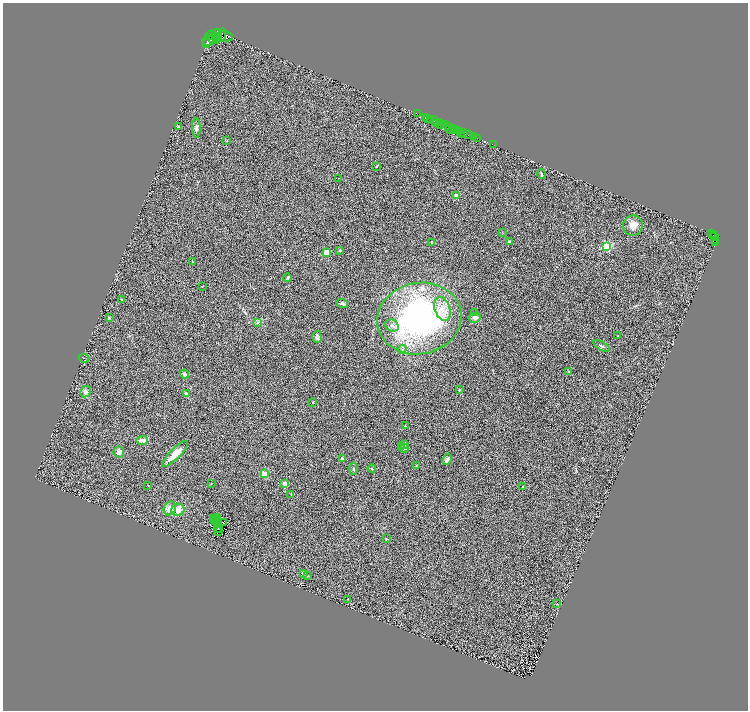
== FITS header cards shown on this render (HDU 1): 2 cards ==
NAXIS1  =                 1491
NAXIS2  =                 1416

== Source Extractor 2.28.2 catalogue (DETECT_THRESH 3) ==
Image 1491 x 1416 px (HDU 1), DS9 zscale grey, zoomed out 1/2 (1 PNG px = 2 x 2 image px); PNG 750 x 712 px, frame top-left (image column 2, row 1415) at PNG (3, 3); each listed source drawn as its Kron ellipse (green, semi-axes under 4 px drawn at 4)
Background 0.847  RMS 0.51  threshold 1.52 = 3 sigma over >= 5 px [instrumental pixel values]
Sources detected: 141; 32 cannot appear on this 1/2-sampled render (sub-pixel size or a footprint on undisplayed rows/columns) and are neither listed nor drawn; the other 109 listed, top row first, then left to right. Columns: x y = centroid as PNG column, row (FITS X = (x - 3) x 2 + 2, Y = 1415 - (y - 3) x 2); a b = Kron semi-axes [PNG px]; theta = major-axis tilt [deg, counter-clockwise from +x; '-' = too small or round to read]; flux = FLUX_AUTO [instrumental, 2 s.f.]
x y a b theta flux
219 33 2 1 - 480
217 34 5 2 - 1900
210 35 5 3 - 2700
222 35 7 2 76 960
225 36 7 5 -10 1700
215 37 4 2 - 1800
217 38 4 3 - 2400
213 39 2 1 - 310
209 40 7 5 26 3200
216 41 3 1 - 290
206 44 2 1 - 760
417 113 3 1 - 69
425 118 3 1 - 760
427 118 3 2 - 1100
431 119 2 1 - 300
435 121 2 2 - 1400
436 123 2 1 - 150
439 123 2 1 - 280
440 125 3 2 - 1300
444 125 2 2 - 590
178 127 2 2 - 280
448 127 3 1 - 740
196 128 10 4 -88 300
452 128 3 2 - 120
455 129 2 2 - 220
451 130 5 2 - 290
456 131 2 1 - 220
458 131 2 2 - 1300
459 131 3 2 - 2300
464 133 2 1 - 640
461 135 2 1 - 490
468 135 4 2 - 1300
473 137 2 1 - 190
477 138 2 1 - 360
227 141 3 2 - 49
493 144 2 1 - 33
377 166 4 2 - 84
542 174 4 3 - 170
338 178 2 2 - 49
456 196 2 2 - 1300
633 225 10 9 - 830
503 233 3 2 - 46
712 233 2 1 - 400
714 234 2 1 - 310
714 236 2 1 - 21
715 240 3 2 - 570
432 242 3 3 - 140
509 242 3 2 - 180
715 242 2 1 - 160
607 246 3 3 - 9700
340 250 3 3 - 65
326 253 3 2 - 2000
193 262 3 2 - 53
288 278 4 4 - 95
202 286 2 2 - 53
121 299 3 2 - 51
342 303 6 4 -18 210
442 309 12 7 -72 990
474 313 3 2 - 36
109 318 4 2 - 69
419 318 42 35 11 25000
475 318 6 5 - 340
258 322 3 3 - 110
392 326 7 6 - 300
618 336 2 2 - 36
317 337 6 4 -86 400
602 346 9 3 -29 170
402 349 4 4 - 160
84 358 5 1 - 48
569 372 4 2 - 68
184 374 5 4 - 230
459 390 3 2 - 83
85 392 6 5 - 330
186 394 4 3 - 190
313 402 3 3 - 70
405 426 2 2 - 130
142 440 6 3 2 450
405 445 2 2 - 160
401 447 4 3 - 91
404 448 4 3 - 350
119 452 5 5 - 440
175 454 17 5 45 1300
342 458 2 2 - 300
447 459 6 4 62 270
416 465 2 2 - 40
372 468 4 3 - 96
353 469 6 3 88 120
264 474 2 2 - 2300
211 484 3 2 - 36
285 484 3 3 - 520
148 485 2 1 - 30
523 486 2 2 - 270
291 494 3 2 - 51
170 508 7 6 - 600
178 510 6 6 - 930
218 517 2 1 - 43
214 519 2 1 - 46
216 519 4 3 - 30
215 521 4 1 - 53
224 522 3 2 - 60
218 523 3 1 - 37
217 529 3 2 - 24
220 529 2 1 - 7.1
219 532 3 1 - 14
386 539 3 3 - 68
303 573 3 3 - 190
308 576 4 2 - 54
348 599 2 2 - 85
557 604 3 2 - 41
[32 sub-pixel or undisplayed-footprint detections neither listed nor drawn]